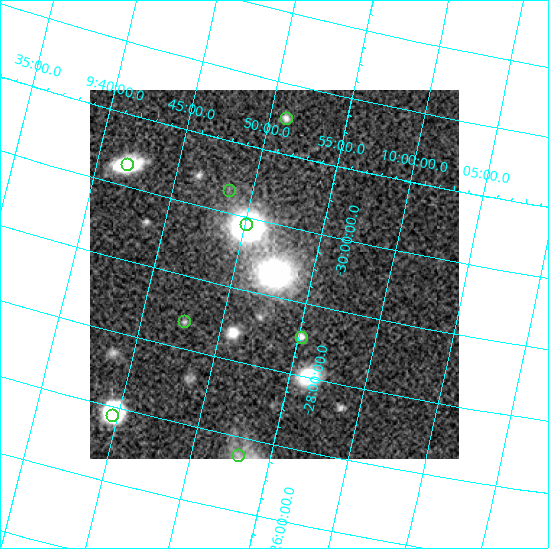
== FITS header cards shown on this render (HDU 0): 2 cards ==
NAXIS1  =                  369
NAXIS2  =                  369

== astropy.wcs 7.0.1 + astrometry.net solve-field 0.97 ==
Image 369 x 369 px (HDU 0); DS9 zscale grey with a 90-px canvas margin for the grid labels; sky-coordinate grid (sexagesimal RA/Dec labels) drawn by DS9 from the SOLVED WCS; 8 Tycho-2 reference stars matched to detected sources circled (green)
Header WCS: none
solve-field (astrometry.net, Tycho-2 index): SOLVED blind (the file carries no WCS)
Solved WCS: RA---TAN-SIP/DEC--TAN-SIP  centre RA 09:52:34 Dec -29:19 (148.14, -29.31 deg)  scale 50.9 arcsec/px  FOV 312.8' x 311.2'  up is -167 deg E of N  parity normal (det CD < 0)
(file carries no celestial WCS; the grid is the blind solution)
Tycho-2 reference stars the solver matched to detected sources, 8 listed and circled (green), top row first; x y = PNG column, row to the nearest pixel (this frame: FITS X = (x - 90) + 1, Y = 369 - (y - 90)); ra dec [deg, ICRS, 3 dp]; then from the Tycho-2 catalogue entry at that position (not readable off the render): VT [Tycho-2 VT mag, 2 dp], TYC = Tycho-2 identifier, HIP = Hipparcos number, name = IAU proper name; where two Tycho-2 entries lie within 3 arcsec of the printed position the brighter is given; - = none
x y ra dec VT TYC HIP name
286 118 147.766 -31.510 7.73 7168-1411-1 48328 -
127 164 145.468 -30.303 6.72 7167-1428-1 47564 -
229 190 147.135 -30.321 7.88 7168-291-1 - -
246 224 147.517 -29.905 8.03 6615-157-1 48240 -
184 321 146.918 -28.380 7.34 6615-1519-1 48047 -
301 337 148.802 -28.537 7.92 6616-623-1 48648 -
112 415 146.155 -26.888 8.35 6610-207-1 47794 -
238 455 148.235 -26.756 7.76 6611-1656-1 48466 -